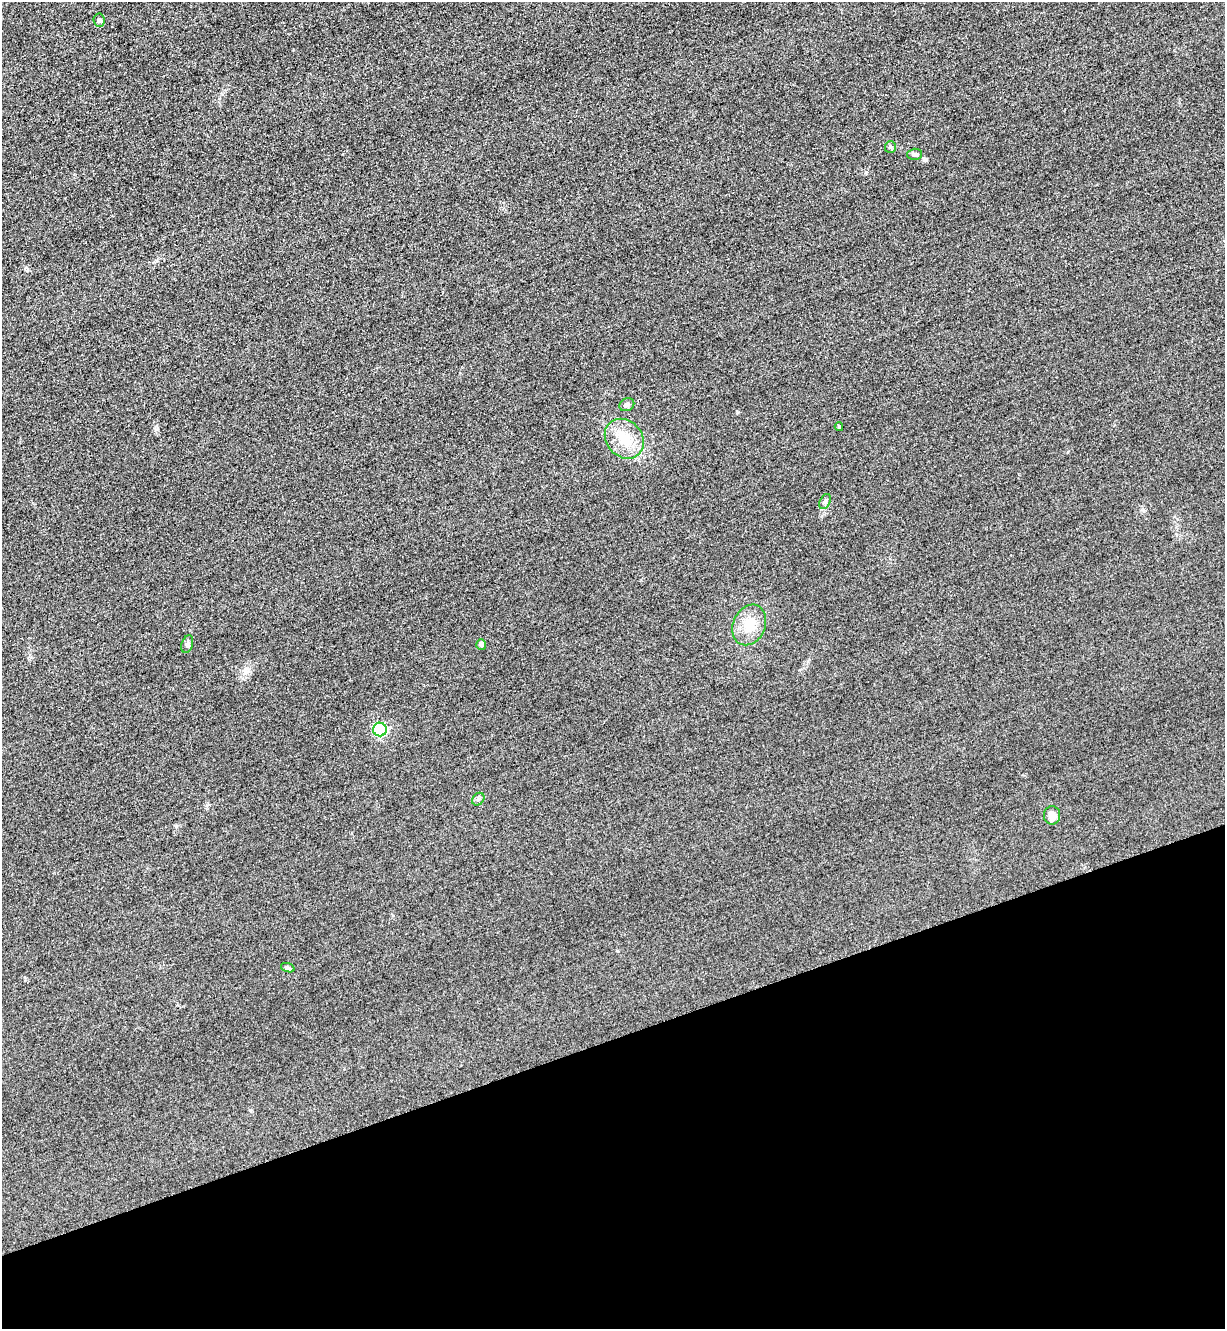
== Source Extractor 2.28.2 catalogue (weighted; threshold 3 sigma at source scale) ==
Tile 14 of 4 x 4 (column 2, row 4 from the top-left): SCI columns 1516-2738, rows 30-1356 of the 5349 x 5365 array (HDU 1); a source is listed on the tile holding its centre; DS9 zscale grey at full resolution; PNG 1227 x 1331 px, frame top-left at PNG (2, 2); each listed source drawn as its Kron ellipse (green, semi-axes under 4 px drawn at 4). Shown black and unused: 22% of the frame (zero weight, under 3 of 4 exposures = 3% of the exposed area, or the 3 px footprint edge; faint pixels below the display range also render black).
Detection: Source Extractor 2.28.2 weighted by HDU 2 'WHT'; one run over the whole footprint, this tile lists its part. Background 0.0587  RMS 0.017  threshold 0.0753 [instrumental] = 3 sigma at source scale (4.5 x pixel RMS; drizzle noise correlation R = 1.50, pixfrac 1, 0.05/0.05 arcsec/px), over >= 5 px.
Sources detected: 14; all 14 listed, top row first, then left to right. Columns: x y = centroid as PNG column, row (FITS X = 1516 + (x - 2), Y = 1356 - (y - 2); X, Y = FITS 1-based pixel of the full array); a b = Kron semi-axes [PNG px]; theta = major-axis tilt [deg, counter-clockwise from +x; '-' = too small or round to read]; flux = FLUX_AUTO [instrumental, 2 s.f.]
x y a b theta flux
99 20 7 5 -85 3.2
890 147 6 5 - 2.9
914 154 7 5 1 3.7
627 405 8 6 25 4.5
839 427 4 3 - 2.5
624 439 21 18 -49 41
825 501 8 5 63 4.1
749 625 21 16 66 32
187 644 9 5 72 4
481 644 5 5 - 5.5
380 729 7 6 - 220
478 799 7 5 47 3.1
1052 815 9 8 - 12
288 968 7 4 -18 3
Unlisted compact peaks at least as high as the median listed source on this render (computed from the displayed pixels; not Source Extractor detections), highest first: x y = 737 412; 156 429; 866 172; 924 160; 176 826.